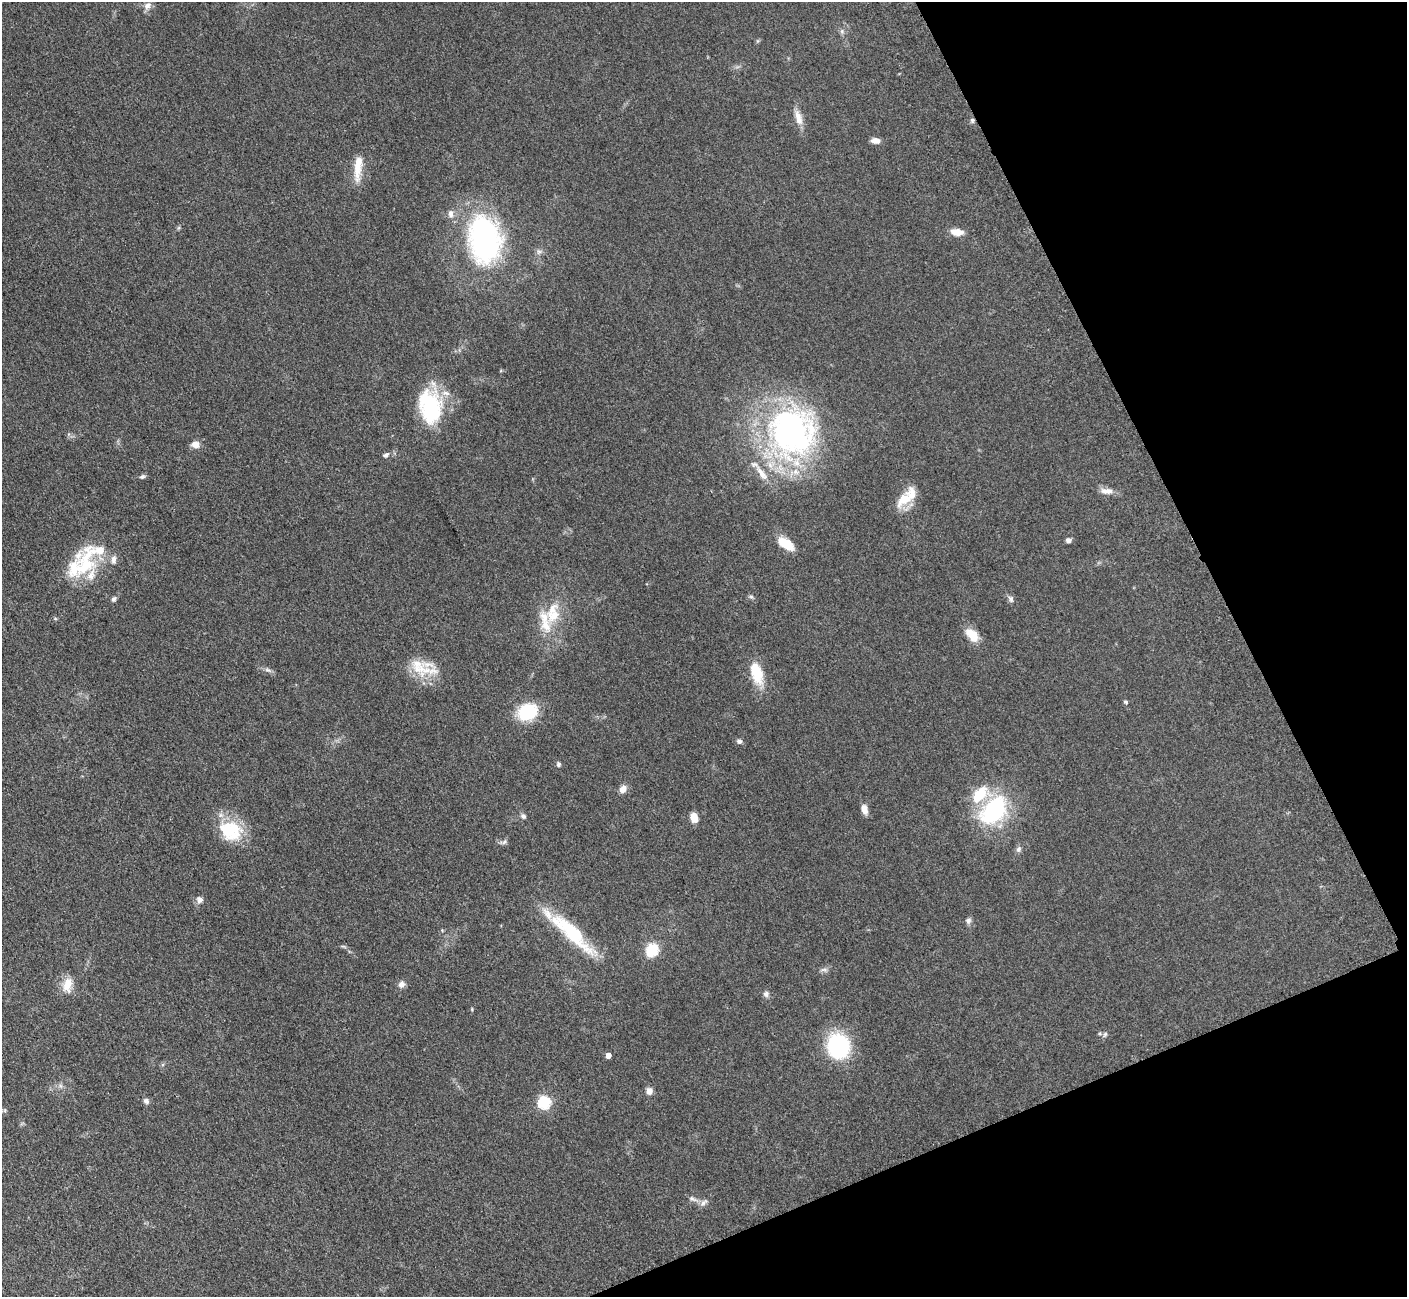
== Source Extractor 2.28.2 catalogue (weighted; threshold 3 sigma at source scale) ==
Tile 12 of 4 x 4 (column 4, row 3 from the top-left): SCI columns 4279-5683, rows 1484-2778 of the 5701 x 5665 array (HDU 1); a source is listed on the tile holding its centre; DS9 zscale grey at full resolution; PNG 1409 x 1299 px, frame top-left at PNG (2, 2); no overlay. Shown black and unused: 21% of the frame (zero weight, under 3 of 5 exposures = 4% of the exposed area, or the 3 px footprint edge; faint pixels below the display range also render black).
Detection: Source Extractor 2.28.2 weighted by HDU 2 'WHT'; one run over the whole footprint, this tile lists its part. Background 0.0535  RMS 0.0059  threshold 0.0265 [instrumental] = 3 sigma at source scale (4.5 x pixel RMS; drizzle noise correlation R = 1.50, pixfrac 1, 0.05/0.05 arcsec/px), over >= 5 px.
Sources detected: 65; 8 inside a brighter listed object's ellipse — not listed separately; the other 57 listed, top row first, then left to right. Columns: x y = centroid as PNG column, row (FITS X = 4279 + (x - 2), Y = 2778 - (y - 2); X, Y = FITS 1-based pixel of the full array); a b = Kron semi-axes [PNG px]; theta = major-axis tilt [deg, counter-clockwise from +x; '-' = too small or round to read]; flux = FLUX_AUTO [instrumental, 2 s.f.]
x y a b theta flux
147 6 11 9 50 3
842 31 7 4 72 1.1
798 118 22 8 -75 5.7
972 120 6 5 - 1.2
875 140 9 6 -4 3.5
358 168 35 9 85 10
451 214 11 7 -83 2.8
957 232 15 8 -8 5.9
485 239 41 27 -82 150
539 252 8 5 29 1.6
430 407 41 26 -81 45
791 432 55 52 -59 180
195 444 10 8 -6 4
386 455 8 5 21 1.6
142 477 7 6 - 1.3
1107 491 18 7 0 4.3
904 499 27 14 45 12
1068 540 6 5 - 2
786 544 18 9 -33 13
114 560 11 7 88 2.7
85 563 49 26 73 35
751 597 6 4 -1 0.98
114 599 7 5 48 1.4
1011 599 10 6 -67 1.8
553 615 22 19 39 15
972 635 19 11 -48 9.5
423 669 47 13 -11 16
268 670 11 5 -25 1.8
757 673 30 14 -72 15
1126 702 6 4 -17 0.84
527 712 22 18 26 25
739 741 7 6 - 1.6
558 764 6 5 - 1.2
623 789 10 7 54 3.9
864 809 11 7 -76 4.1
993 810 35 24 52 59
523 816 7 6 - 1.7
694 818 11 8 -76 5.3
230 830 30 24 -25 26
504 842 8 4 45 1.3
1018 849 8 7 - 1.7
200 900 9 8 - 2.7
968 921 8 7 - 1.7
571 932 67 16 -44 41
652 950 12 10 55 18
824 970 10 4 1 1.5
401 984 9 8 - 2.8
68 985 22 12 78 7.8
766 994 8 7 - 1.9
1105 1034 8 5 63 1.2
838 1046 25 22 -77 52
608 1055 4 4 - 3.8
649 1091 8 7 - 3.4
146 1101 7 7 - 1.9
544 1102 6 6 - 63
692 1199 13 4 -22 2
704 1203 11 6 39 2.2
Overlapping masked pixels (flux is a lower limit): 1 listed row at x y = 972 120